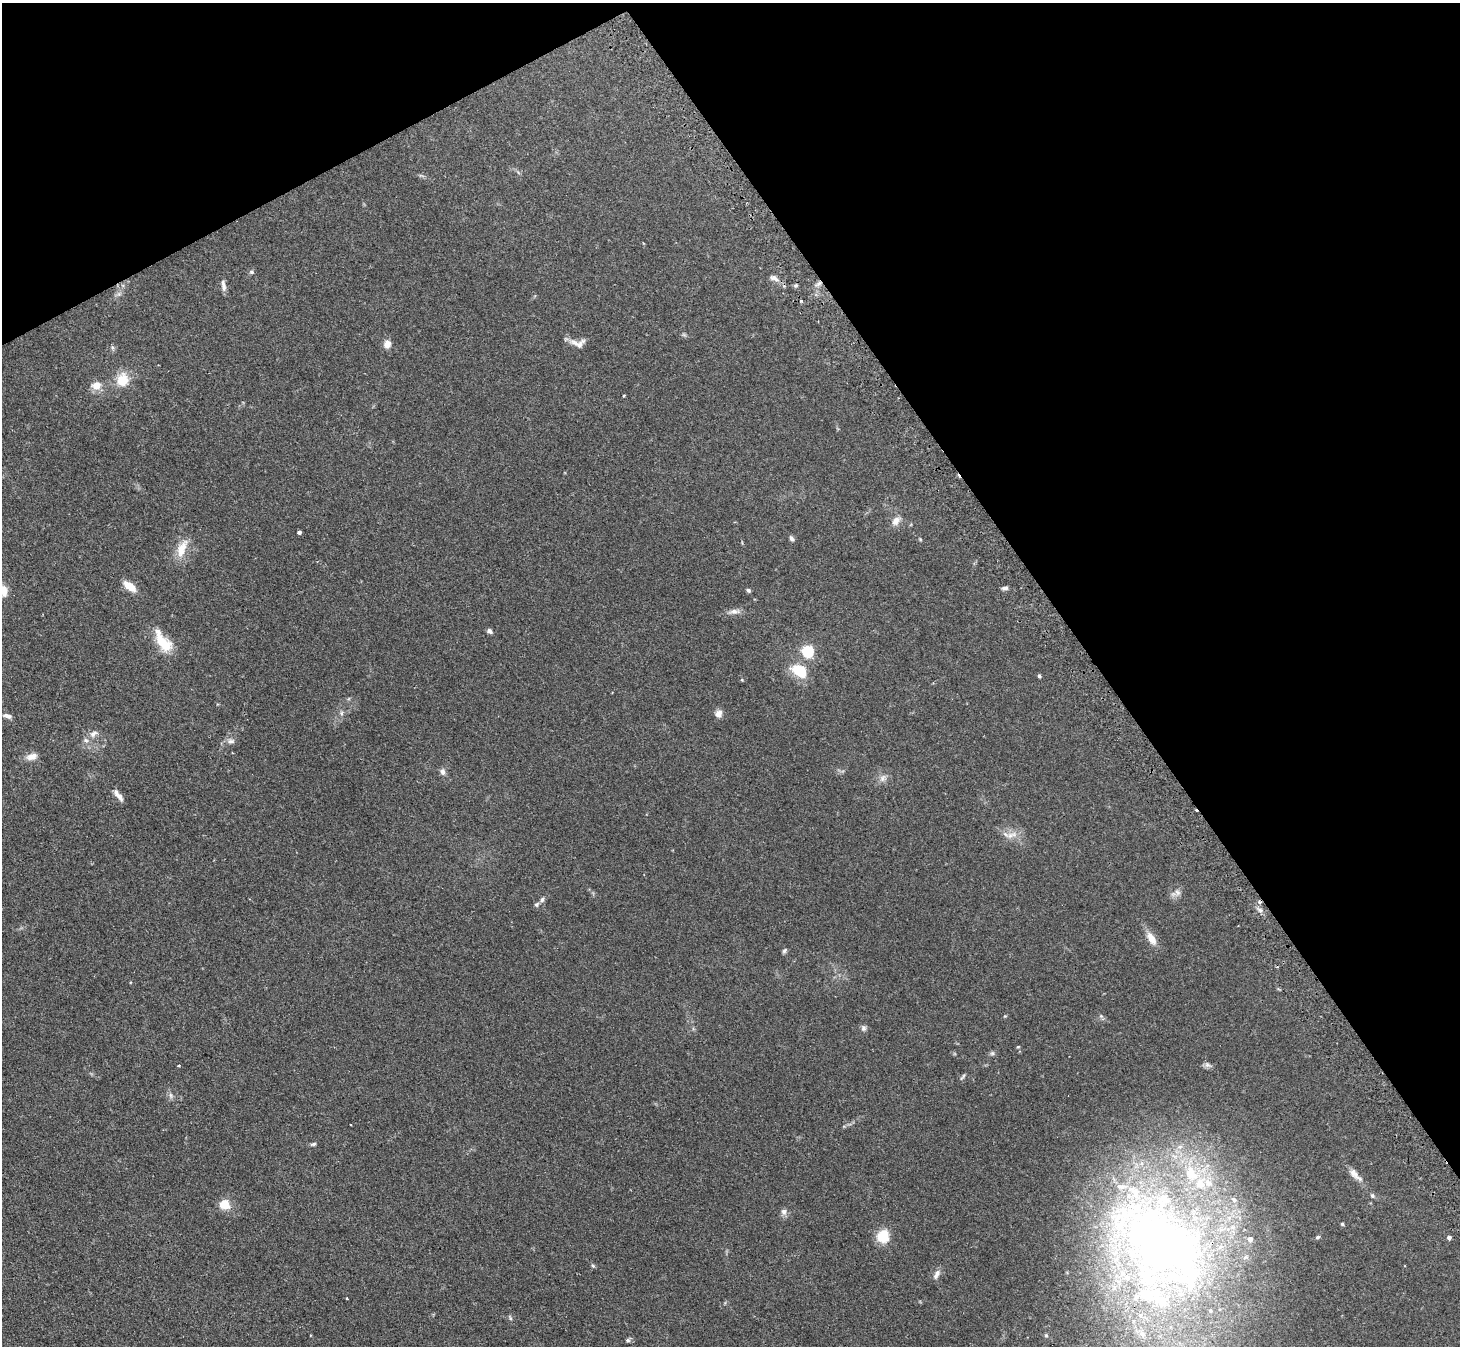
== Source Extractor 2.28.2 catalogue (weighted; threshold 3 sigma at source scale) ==
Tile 3 of 4 x 4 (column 3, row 1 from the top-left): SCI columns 2947-4404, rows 4205-5548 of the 5893 x 5858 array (HDU 1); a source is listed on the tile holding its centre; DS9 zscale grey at full resolution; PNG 1462 x 1348 px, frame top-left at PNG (2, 3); no overlay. Shown black and unused: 31% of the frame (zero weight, under 2 of 3 exposures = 3% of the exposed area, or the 3 px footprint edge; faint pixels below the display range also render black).
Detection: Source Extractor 2.28.2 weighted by HDU 2 'WHT'; one run over the whole footprint, this tile lists its part. Background 0.106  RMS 0.0065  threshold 0.0291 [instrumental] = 3 sigma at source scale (4.5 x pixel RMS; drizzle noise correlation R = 1.50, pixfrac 1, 0.05/0.05 arcsec/px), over >= 5 px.
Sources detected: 91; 1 too faint to see at this stretch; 1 inside a brighter object's white glare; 3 cosmic-ray / hot-pixel residue — not listed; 16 inside a brighter listed object's ellipse — not listed separately; the other 70 listed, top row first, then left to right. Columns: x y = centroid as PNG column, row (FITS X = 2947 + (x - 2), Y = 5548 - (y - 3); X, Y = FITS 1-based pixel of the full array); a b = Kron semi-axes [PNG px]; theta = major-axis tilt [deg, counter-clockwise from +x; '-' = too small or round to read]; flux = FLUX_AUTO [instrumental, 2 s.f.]
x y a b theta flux
421 176 9 4 -13 1.1
251 272 5 5 - 1.1
774 278 14 7 -24 3.1
819 283 11 4 45 2.3
223 286 15 5 -83 2.8
796 286 6 4 35 0.98
684 335 7 4 -19 0.92
575 343 19 7 -27 4.2
387 344 10 9 - 4.2
112 348 7 5 -62 1.2
122 380 16 14 70 13
96 385 11 10 - 6.6
624 396 3 2 - 0.69
896 521 13 9 49 4.4
299 532 4 4 - 1.6
792 539 7 5 -53 1.7
920 539 5 4 - 0.6
182 548 26 12 68 11
130 586 14 7 -38 10
1005 588 8 4 2 1.8
3 590 13 9 -64 9.3
748 590 5 5 - 1.1
734 611 18 6 2 3.4
489 631 6 5 - 1.8
163 642 26 11 -56 20
808 651 6 5 - 74
799 670 18 12 -27 19
1039 676 4 3 - 1.2
742 680 4 3 - 0.54
341 713 7 4 89 1.2
718 714 10 9 - 3.4
7 716 11 5 -13 2.3
93 734 13 8 32 3.3
231 741 10 7 6 2.6
32 757 15 9 11 4.9
442 772 9 7 -77 2.4
883 778 12 8 43 3.3
118 795 18 6 -52 3.8
1011 835 20 8 17 5.4
1177 892 11 8 80 3.2
542 899 7 5 83 1.5
537 904 7 6 - 1.4
1260 910 7 6 - 1.9
1151 938 16 8 -59 7.4
784 950 7 5 47 1.2
1005 1016 5 4 - 0.61
1101 1016 5 5 - 1.1
863 1028 8 7 - 1.8
1018 1047 5 3 - 0.54
992 1053 7 5 21 1.3
179 1065 3 3 - 0.96
1207 1065 9 7 -52 1.9
963 1077 12 3 52 1
171 1096 9 5 -83 1.8
313 1144 8 4 18 1.2
1355 1175 24 8 -44 5.2
1372 1195 7 5 -59 1.2
225 1204 14 14 - 7.8
784 1212 9 8 - 2.6
1342 1224 4 4 - 0.71
883 1236 14 12 81 14
1318 1237 6 4 18 1.1
1449 1237 4 4 - 2.3
1158 1240 129 86 -41 440
593 1266 6 4 -20 0.84
937 1273 10 7 40 2.6
347 1298 3 2 - 0.96
510 1318 8 4 -63 0.99
1046 1335 5 4 - 0.71
628 1340 7 5 13 1.3
Overlapping masked pixels (flux is a lower limit): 2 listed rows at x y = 819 283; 1158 1240
Isophote crosses this tile's border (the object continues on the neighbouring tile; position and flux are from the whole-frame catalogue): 1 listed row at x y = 3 590